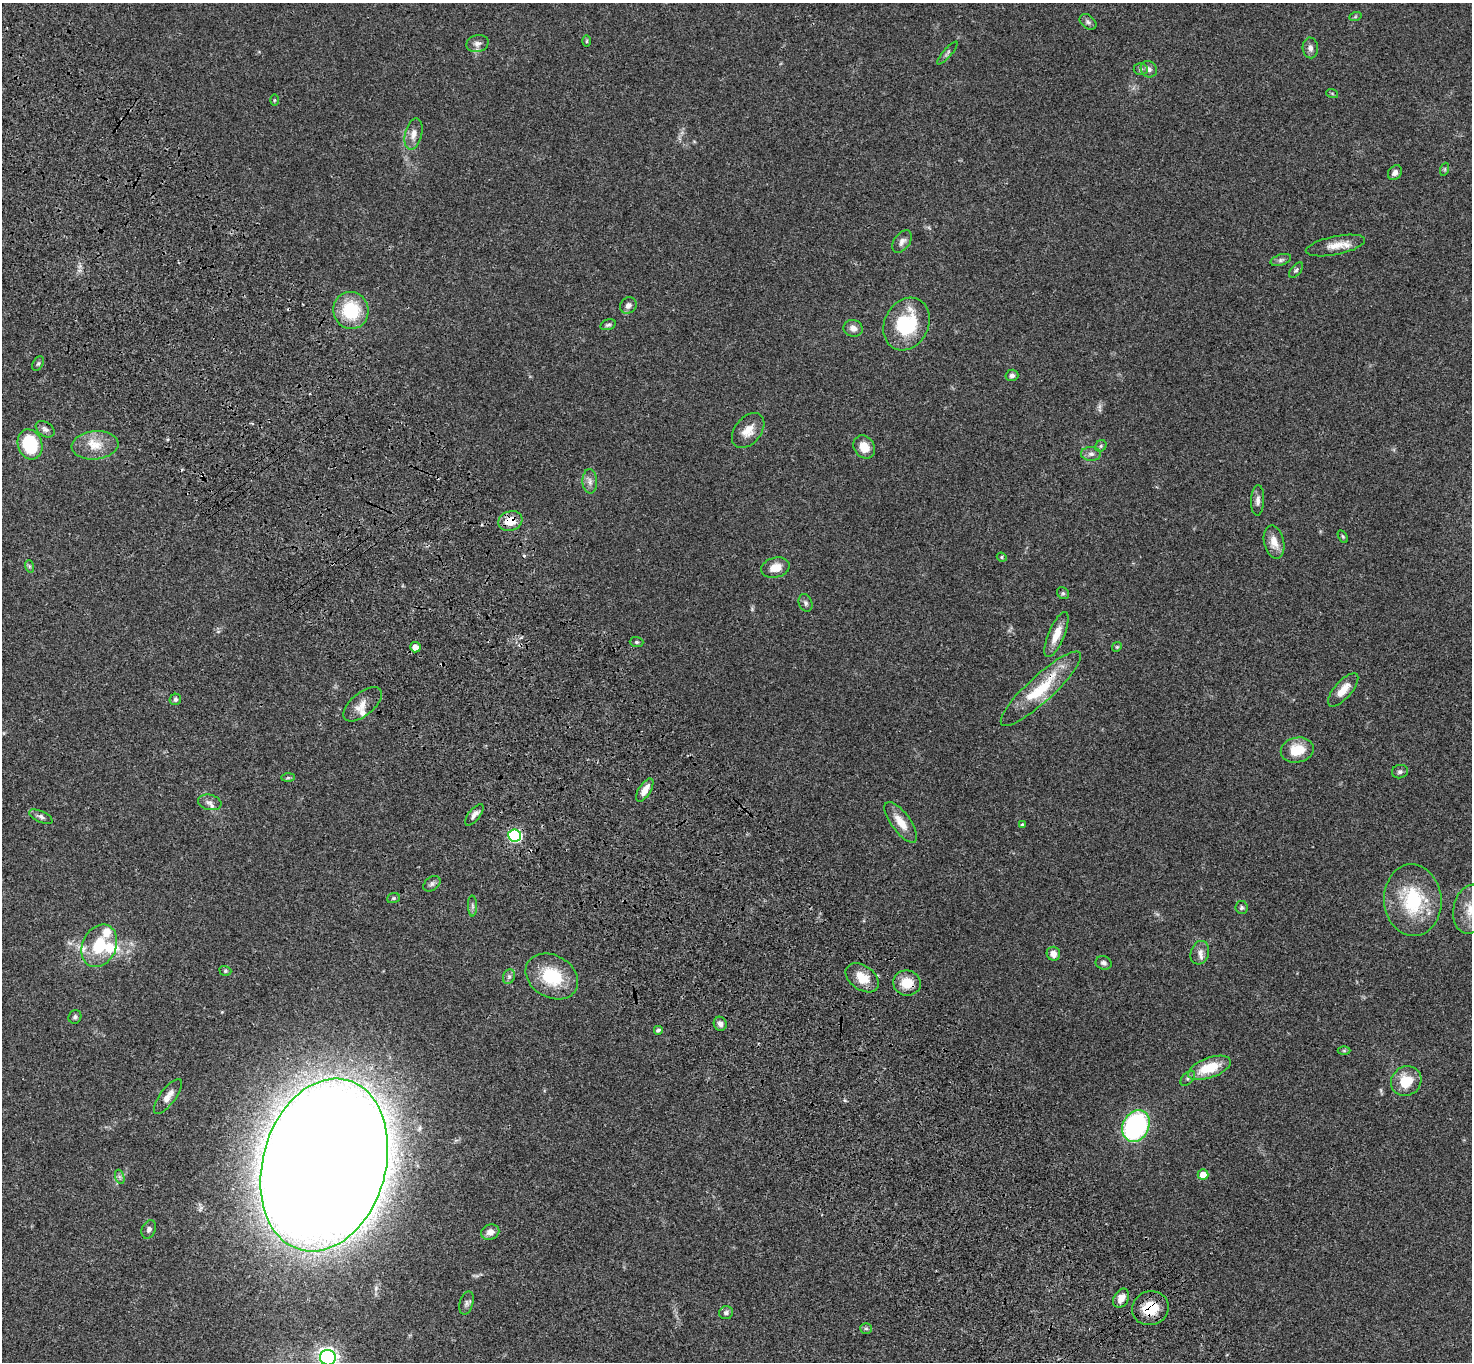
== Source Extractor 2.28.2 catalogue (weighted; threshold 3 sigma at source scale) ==
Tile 11 of 4 x 4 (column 3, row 3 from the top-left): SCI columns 3050-4519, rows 1743-3102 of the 6094 x 6064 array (HDU 1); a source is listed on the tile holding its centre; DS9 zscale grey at full resolution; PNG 1474 x 1364 px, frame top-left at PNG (2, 3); each listed source drawn as its Kron ellipse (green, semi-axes under 4 px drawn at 4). Shown black and unused: <1% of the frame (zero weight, under 3 of 4 exposures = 6% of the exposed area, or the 3 px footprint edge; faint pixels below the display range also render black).
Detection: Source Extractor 2.28.2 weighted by HDU 2 'WHT'; one run over the whole footprint, this tile lists its part. Background 0.0463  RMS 0.0052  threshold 0.0236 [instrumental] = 3 sigma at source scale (4.5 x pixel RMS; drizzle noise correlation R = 1.50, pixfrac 1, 0.05/0.05 arcsec/px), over >= 5 px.
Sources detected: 102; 1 too faint to see at this stretch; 2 cosmic-ray / hot-pixel residue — neither listed nor drawn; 5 inside a brighter listed object's ellipse — not listed separately; the other 94 listed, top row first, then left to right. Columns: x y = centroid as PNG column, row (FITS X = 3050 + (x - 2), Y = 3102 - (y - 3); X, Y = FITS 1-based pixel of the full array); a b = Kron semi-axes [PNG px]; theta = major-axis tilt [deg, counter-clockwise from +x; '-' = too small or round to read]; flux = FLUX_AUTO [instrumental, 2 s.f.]
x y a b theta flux
1355 17 6 4 19 0.58
1088 22 9 6 -38 1.4
587 41 6 4 89 0.61
478 44 11 8 14 2.2
1310 48 10 7 -86 2.3
947 53 14 3 49 1.1
1141 69 7 6 - 1
1149 69 8 7 - 2.1
1332 93 6 4 -20 0.59
274 100 5 3 - 0.52
414 134 16 8 76 3.8
1445 169 7 4 72 0.72
1395 173 8 6 51 2.1
902 241 12 7 54 2.5
1335 245 30 9 11 6.7
1281 260 10 5 18 1.4
1296 270 9 5 50 1
628 305 9 8 - 2.5
351 310 18 17 - 26
907 324 27 22 64 31
608 325 8 5 15 1.1
853 328 9 8 - 2.8
38 364 8 5 62 0.89
1012 375 6 5 - 1.5
45 429 10 7 -35 1.7
748 430 20 13 51 6.9
30 444 15 12 -73 26
95 445 23 14 6 9.8
1101 446 6 5 - 0.83
864 447 12 10 -55 7.4
1091 454 10 7 0 2.1
590 481 12 7 -87 2.6
1258 500 15 6 88 2.5
510 521 12 9 18 8.6
1343 537 7 4 -59 0.67
1274 542 17 10 -76 5.8
1002 557 5 4 - 0.76
29 566 6 4 -71 0.74
775 568 14 10 14 6.3
1063 593 6 5 - 0.89
806 603 9 6 -70 1.2
1056 635 24 8 67 8.1
636 642 7 5 -2 0.91
415 647 5 5 - 4.6
1117 647 5 4 - 0.63
1041 689 53 13 43 25
1343 690 21 8 49 6.5
175 699 6 5 - 1.1
363 704 23 11 39 5.3
1297 750 16 12 11 12
1400 772 8 6 15 1.3
288 778 7 4 1 0.73
645 790 13 6 58 5.1
210 802 12 7 -12 2.5
474 815 13 5 51 2.3
41 817 12 5 -24 1.7
901 822 24 9 -53 7.3
1022 824 4 3 - 0.58
515 836 6 6 - 69
432 884 9 6 37 1.5
393 898 6 5 - 0.79
1413 900 36 28 -85 34
472 906 10 4 -89 1.3
1242 907 6 6 - 1.2
1471 909 25 17 78 11
99 946 22 17 64 20
1200 953 12 9 72 3.1
1053 954 7 6 - 3.6
1104 963 8 6 -18 1.7
225 971 6 4 -19 0.73
552 976 28 21 -30 23
509 977 7 6 - 1.4
862 978 18 12 -36 9.3
907 983 14 12 -8 10
75 1017 7 6 - 1.1
720 1024 7 6 - 2.1
658 1030 4 3 - 0.97
1344 1051 6 4 0 0.66
1209 1068 22 10 20 15
1188 1078 9 5 46 1.2
1406 1081 16 14 38 12
168 1096 21 8 53 4.7
1136 1126 16 13 62 81
324 1165 88 61 74 3500
1203 1175 5 5 - 6.6
120 1177 7 4 -71 1.1
149 1229 10 6 66 1.8
490 1232 9 7 21 3.1
1121 1298 10 7 60 4.3
466 1303 12 6 74 1.7
1150 1308 18 17 - 14
726 1313 7 6 - 1.6
866 1328 6 5 - 0.88
328 1358 8 7 - 240
Overlapping masked pixels (flux is a lower limit): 6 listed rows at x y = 510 521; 1041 689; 515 836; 907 983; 324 1165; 1150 1308
Isophote crosses this tile's border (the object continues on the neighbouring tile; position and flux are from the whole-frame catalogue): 2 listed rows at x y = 1471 909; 328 1358